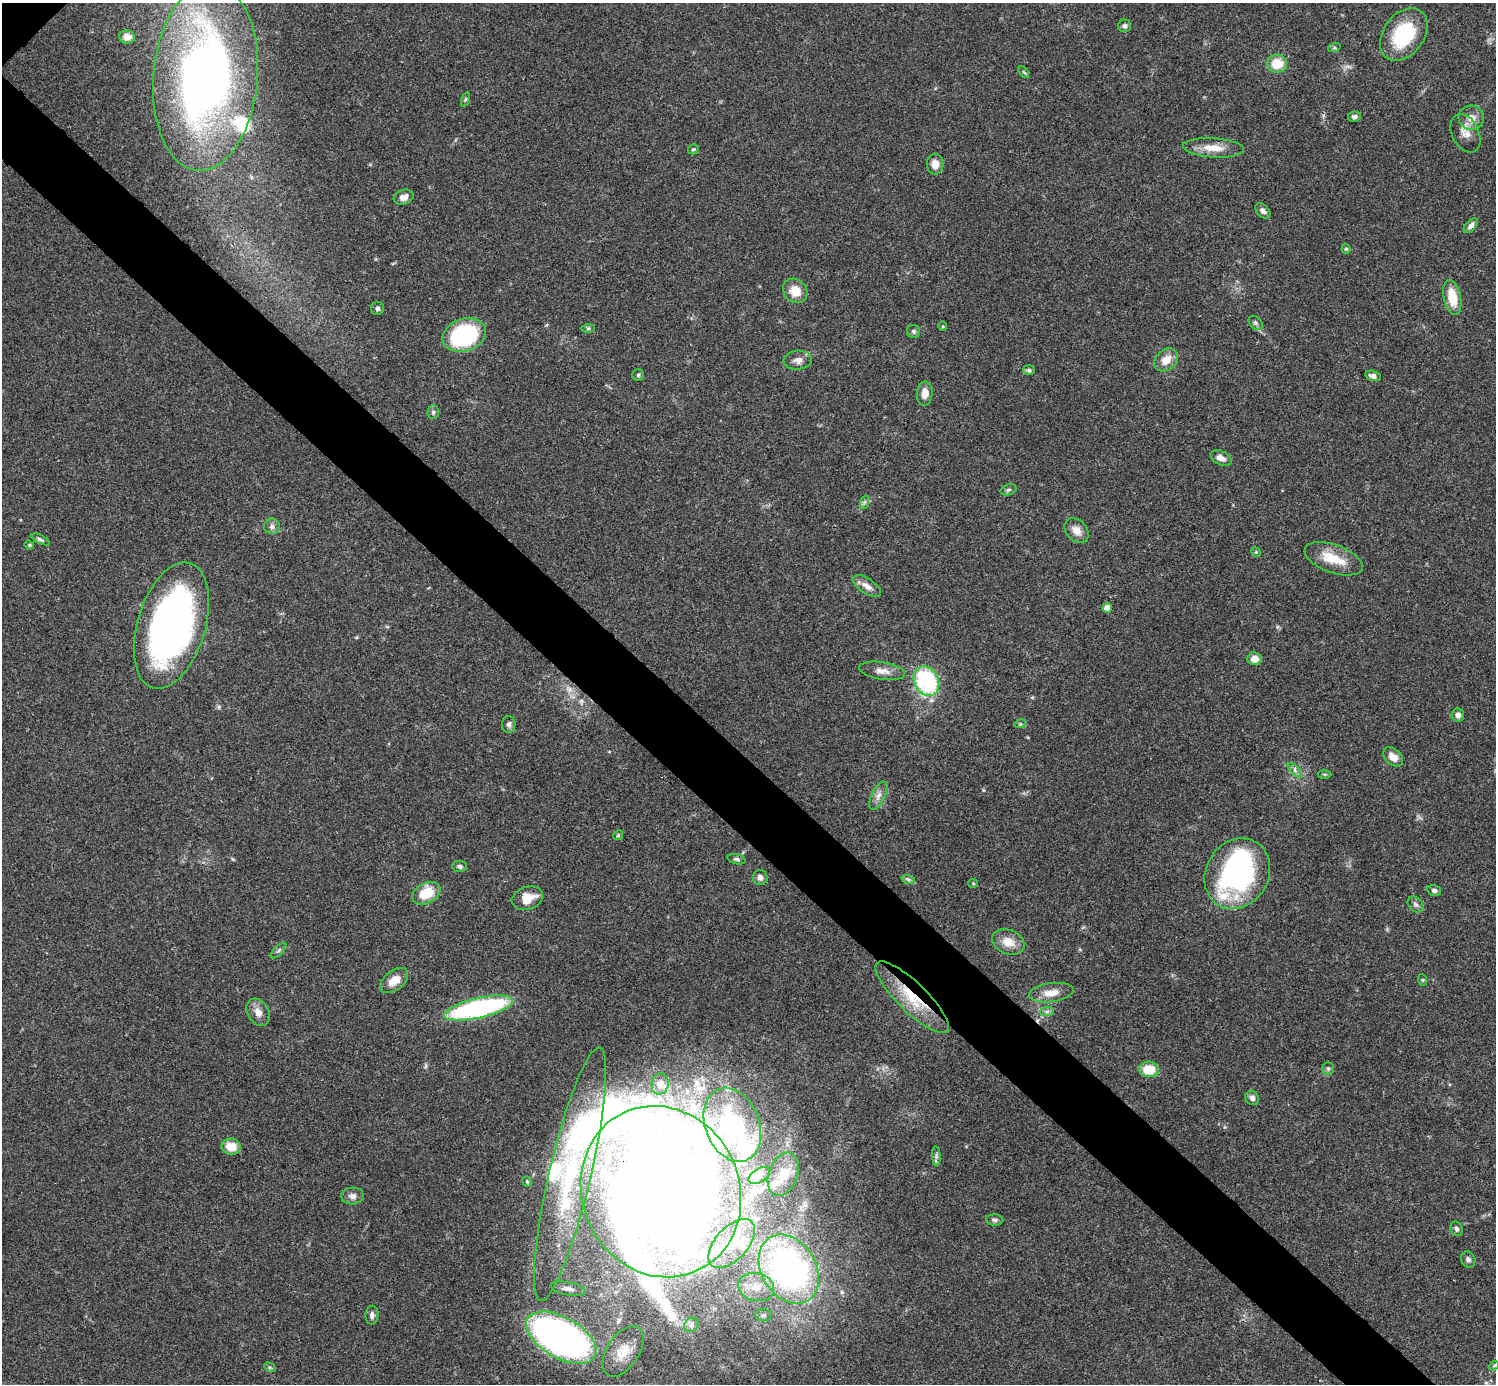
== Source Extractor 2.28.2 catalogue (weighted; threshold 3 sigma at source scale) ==
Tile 6 of 4 x 4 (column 2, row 2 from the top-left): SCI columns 1500-2993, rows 3062-4443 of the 5983 x 5983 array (HDU 1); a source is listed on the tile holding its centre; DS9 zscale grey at full resolution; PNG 1498 x 1386 px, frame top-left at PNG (2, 3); each listed source drawn as its Kron ellipse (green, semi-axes under 4 px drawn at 4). Shown black and unused: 6% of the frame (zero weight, under 3 of 4 exposures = <1% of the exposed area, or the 3 px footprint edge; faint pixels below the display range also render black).
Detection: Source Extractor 2.28.2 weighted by HDU 2 'WHT'; one run over the whole footprint, this tile lists its part. Background 0.0564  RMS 0.0048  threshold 0.0218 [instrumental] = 3 sigma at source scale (4.5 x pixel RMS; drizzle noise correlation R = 1.50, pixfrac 1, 0.05/0.05 arcsec/px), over >= 5 px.
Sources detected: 117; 5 inside a brighter object's white glare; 2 cosmic-ray / hot-pixel residue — neither listed nor drawn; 8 inside a brighter listed object's ellipse — not listed separately; the other 102 listed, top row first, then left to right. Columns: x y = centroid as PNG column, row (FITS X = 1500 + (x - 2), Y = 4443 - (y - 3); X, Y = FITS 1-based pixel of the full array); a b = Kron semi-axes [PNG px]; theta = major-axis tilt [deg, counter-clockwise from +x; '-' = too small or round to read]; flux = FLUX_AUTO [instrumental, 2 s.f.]
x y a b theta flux
1124 26 6 6 - 1.4
1404 34 29 20 53 34
127 37 8 6 -9 3.2
1334 48 6 4 18 0.7
1277 64 10 9 - 11
1024 72 7 3 -52 0.61
206 77 94 52 85 330
465 99 7 3 71 0.69
1354 117 6 5 - 1.5
1471 118 13 12 - 5.2
1465 133 20 13 -63 5.5
1213 148 30 9 -4 8.2
693 149 5 5 - 0.75
935 164 10 8 -89 3.9
404 197 10 7 19 3.2
1263 211 9 6 -47 1.9
1471 226 9 5 48 2.2
1346 249 5 4 - 0.9
795 291 13 11 -45 7.4
1452 297 18 8 -78 12
378 308 6 6 - 1.1
1255 323 8 5 -43 1.1
942 326 5 3 - 0.45
588 328 7 4 1 0.88
914 331 6 6 - 1.2
464 335 22 16 18 56
798 360 14 9 5 3.4
1166 360 13 10 41 6.3
1029 370 5 5 - 1.2
638 375 6 5 - 0.86
1373 376 8 5 -15 2
925 393 12 8 85 4.8
433 412 7 5 87 1.1
1221 458 11 6 -24 3.3
1008 490 8 5 19 1.1
865 502 7 4 71 1
272 526 8 8 - 2
1077 530 14 10 -47 4.6
40 539 10 4 -26 1.1
29 545 5 4 - 0.59
1256 552 5 4 - 0.56
1334 559 30 14 -20 13
867 586 16 7 -33 3.8
1107 608 4 4 - 4.8
171 626 65 34 73 210
1255 659 7 6 - 4.6
882 671 23 8 -9 4.4
926 681 15 12 -62 59
1458 715 6 6 - 2.2
509 724 8 6 89 1.7
1020 724 6 3 17 0.54
1393 757 11 7 -42 4.4
1295 770 9 3 -46 1.2
1324 774 7 3 -1 0.61
878 796 15 6 64 3.1
618 835 5 4 - 0.62
737 859 9 5 -14 1.1
460 866 7 5 -6 1.4
1237 874 37 31 58 93
760 877 7 7 - 2.3
908 879 7 4 -19 1.1
973 883 5 4 - 0.54
1434 890 7 5 -15 1.5
426 893 15 10 28 13
527 898 16 11 19 8.2
1416 904 9 6 -43 1.5
1008 942 17 12 -22 6.8
278 951 10 4 45 1
1423 980 6 4 -71 0.54
394 981 16 10 38 6.6
1051 993 22 9 7 6.1
912 997 49 14 -44 22
478 1008 35 10 13 100
258 1012 14 10 -59 4.2
1047 1012 7 4 1 1.2
1328 1068 6 5 - 1.1
1149 1069 10 7 -4 13
660 1084 11 8 79 2.4
1252 1098 7 6 - 2
732 1125 38 27 -69 54
231 1147 9 8 - 8.1
936 1156 10 4 -86 1.1
570 1174 130 21 77 70
783 1174 22 14 69 8.8
759 1175 12 6 33 2.5
527 1181 5 4 - 0.56
661 1192 87 78 -64 830
352 1196 11 8 2 2.6
995 1220 8 5 -2 1.4
1456 1229 7 6 - 1.2
732 1244 29 16 48 18
1468 1260 8 7 - 1.5
789 1269 37 27 -59 160
756 1287 18 14 -14 8.6
568 1289 18 6 -11 2.8
372 1315 9 6 88 1.8
763 1315 8 6 2 1.4
691 1325 7 6 - 1.4
561 1338 39 20 -29 210
623 1351 28 16 57 11
1494 1366 5 4 - 0.54
270 1367 6 4 -29 0.66
Overlapping masked pixels (flux is a lower limit): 2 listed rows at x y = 912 997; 661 1192
Isophote crosses this tile's border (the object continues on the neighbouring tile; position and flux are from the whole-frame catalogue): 1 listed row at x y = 206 77